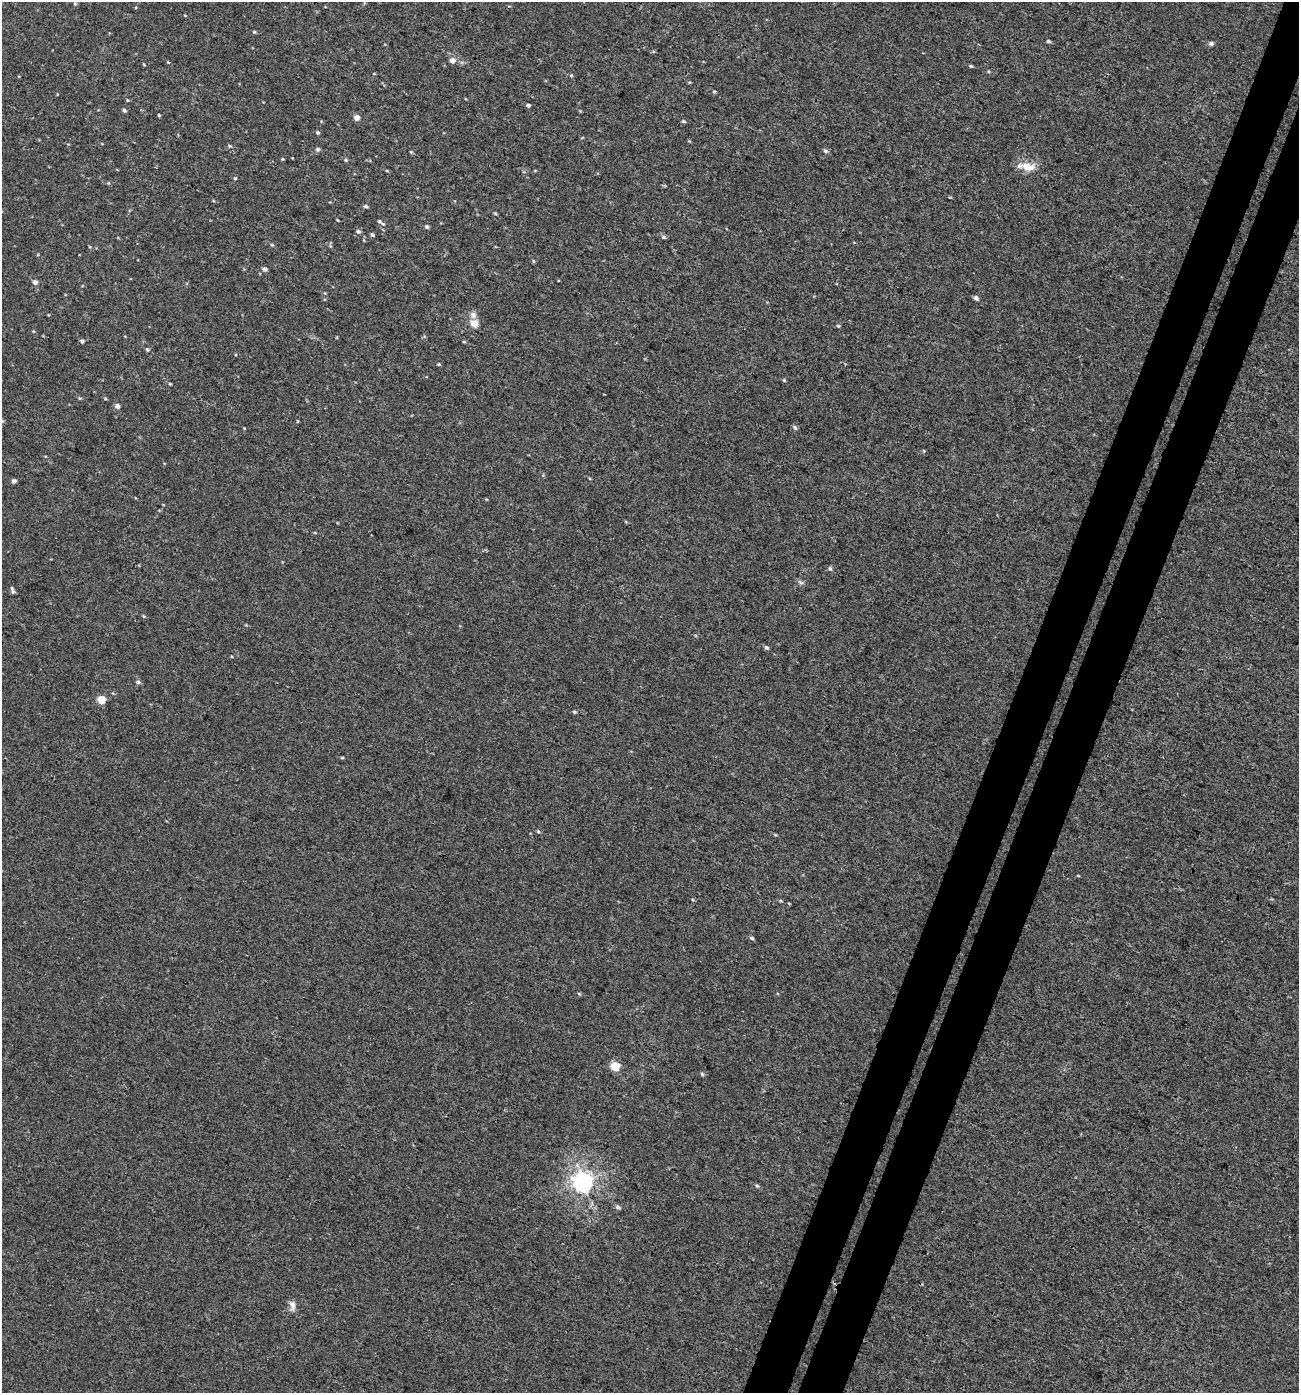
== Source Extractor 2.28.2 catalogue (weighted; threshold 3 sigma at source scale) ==
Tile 10 of 4 x 4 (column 2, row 3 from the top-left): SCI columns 1572-2868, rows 1430-2820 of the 5783 x 5630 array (HDU 1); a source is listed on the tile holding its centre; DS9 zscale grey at full resolution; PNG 1301 x 1395 px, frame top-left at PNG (2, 2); no overlay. Shown black and unused: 6% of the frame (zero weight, under 3 of 4 exposures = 4% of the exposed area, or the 3 px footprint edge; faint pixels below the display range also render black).
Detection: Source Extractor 2.28.2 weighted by HDU 2 'WHT'; one run over the whole footprint, this tile lists its part. Background 0.00112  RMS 0.0027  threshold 0.0123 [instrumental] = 3 sigma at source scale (4.5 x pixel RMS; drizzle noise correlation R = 1.50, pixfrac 1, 0.0396/0.0396 arcsec/px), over >= 5 px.
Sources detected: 72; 1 inside a brighter listed object's ellipse — not listed separately; the other 71 listed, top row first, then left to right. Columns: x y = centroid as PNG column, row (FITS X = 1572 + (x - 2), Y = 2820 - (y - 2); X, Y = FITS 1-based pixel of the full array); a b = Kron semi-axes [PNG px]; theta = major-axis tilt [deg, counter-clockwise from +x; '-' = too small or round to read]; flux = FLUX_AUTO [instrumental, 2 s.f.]
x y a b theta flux
75 4 5 4 - 0.36
254 32 4 4 - 0.34
1048 41 5 4 - 0.43
1211 43 7 6 - 0.58
452 60 5 5 - 1.7
971 66 5 4 - 0.38
127 100 4 3 - 0.23
528 105 4 4 - 0.57
124 110 5 4 - 0.56
159 115 3 3 - 0.29
357 117 4 4 - 2.6
683 121 5 4 - 0.39
317 132 4 4 - 0.46
230 146 5 3 - 0.3
318 149 5 5 - 0.6
826 151 6 5 - 0.64
411 152 4 4 - 0.28
282 159 4 3 - 0.24
346 160 5 4 - 0.37
1028 167 21 11 -8 3.9
235 178 5 3 - 0.27
366 206 5 4 - 0.53
495 213 5 4 - 0.29
337 220 4 3 - 0.21
379 221 7 5 -42 0.62
427 226 5 5 - 0.54
358 231 6 5 - 0.6
372 235 5 4 - 0.48
663 237 6 5 - 0.56
272 245 5 4 - 0.31
533 261 5 3 - 0.3
265 269 5 4 - 1
35 282 5 5 - 1.1
325 293 5 3 - 0.23
976 298 5 4 - 0.87
474 323 10 8 -28 2.2
838 326 5 4 - 0.3
33 331 5 3 - 0.24
82 341 5 4 - 0.59
464 342 5 3 - 0.25
147 349 5 4 - 0.43
438 364 4 3 - 0.29
784 380 5 4 - 0.33
170 384 4 3 - 0.27
79 398 5 4 - 0.28
105 399 5 3 - 0.29
117 406 5 5 - 1.1
297 421 4 3 - 0.2
795 428 6 5 - 0.59
924 451 5 3 - 0.26
14 481 4 4 - 0.91
315 533 4 3 - 0.21
830 569 6 5 - 0.52
800 582 9 4 -35 0.61
13 590 9 5 -71 0.68
143 616 5 3 - 0.26
766 647 5 5 - 0.55
138 682 6 4 -9 0.59
101 700 5 5 - 8.1
574 712 4 4 - 0.41
342 757 5 3 - 0.26
538 832 5 4 - 0.35
775 835 5 3 - 0.29
752 938 5 4 - 0.5
579 994 5 4 - 0.29
615 1066 5 5 - 13
702 1074 5 5 - 0.41
583 1181 7 7 - 150
757 1186 6 4 -56 0.42
618 1207 7 5 -22 0.68
292 1305 14 7 -80 1.5